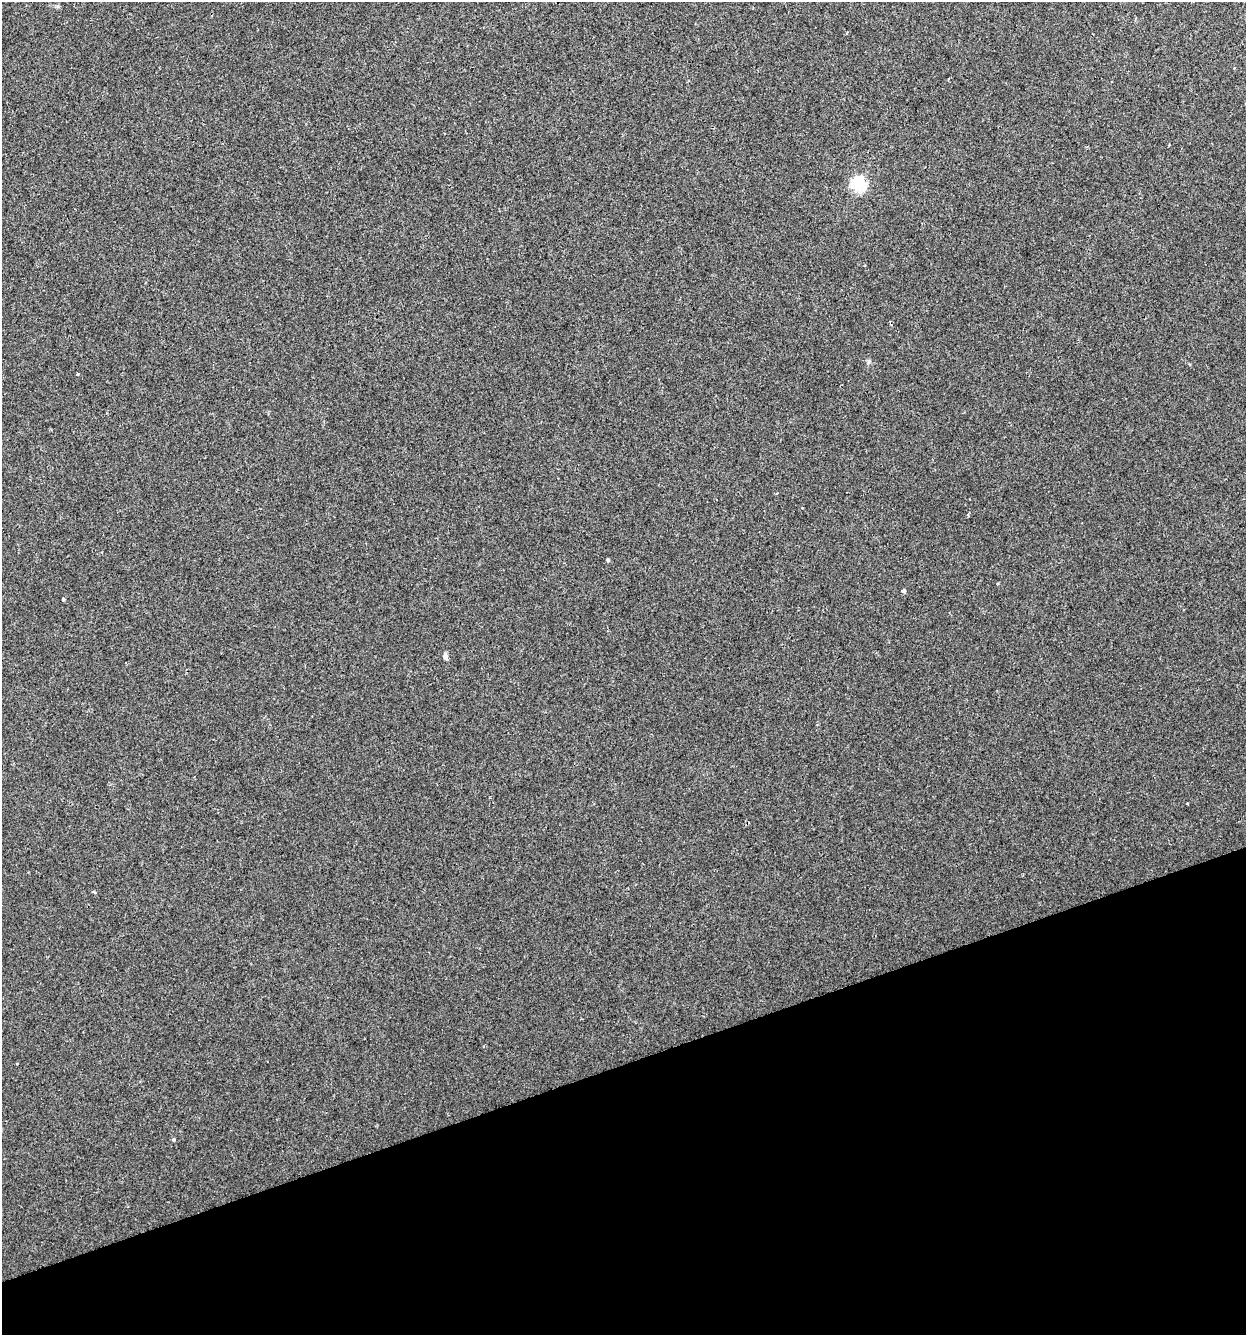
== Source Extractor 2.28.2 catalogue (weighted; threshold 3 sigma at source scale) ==
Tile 14 of 4 x 4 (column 2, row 4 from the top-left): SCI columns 1305-2548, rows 1-1333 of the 5150 x 5332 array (HDU 1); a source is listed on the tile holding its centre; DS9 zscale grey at full resolution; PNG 1248 x 1337 px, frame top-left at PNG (2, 2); no overlay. Shown black and unused: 20% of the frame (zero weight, under 2 of 3 exposures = <1% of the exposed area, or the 3 px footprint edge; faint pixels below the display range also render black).
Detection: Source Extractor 2.28.2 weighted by HDU 2 'WHT'; one run over the whole footprint, this tile lists its part. Background 0.00751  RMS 0.0053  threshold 0.0239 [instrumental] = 3 sigma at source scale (4.5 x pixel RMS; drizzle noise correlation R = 1.50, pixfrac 1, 0.0396/0.0396 arcsec/px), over >= 5 px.
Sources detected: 8; all 8 listed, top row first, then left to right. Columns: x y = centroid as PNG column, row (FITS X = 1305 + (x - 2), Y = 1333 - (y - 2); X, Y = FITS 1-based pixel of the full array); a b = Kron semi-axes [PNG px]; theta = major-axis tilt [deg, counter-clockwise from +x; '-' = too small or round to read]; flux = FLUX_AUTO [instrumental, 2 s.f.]
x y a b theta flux
859 184 6 6 - 100
868 361 8 4 82 0.95
78 374 3 3 - 0.59
608 560 4 4 - 0.81
903 591 5 4 - 1.1
63 599 3 3 - 1.4
445 657 4 4 - 6.4
173 1140 5 5 - 0.68